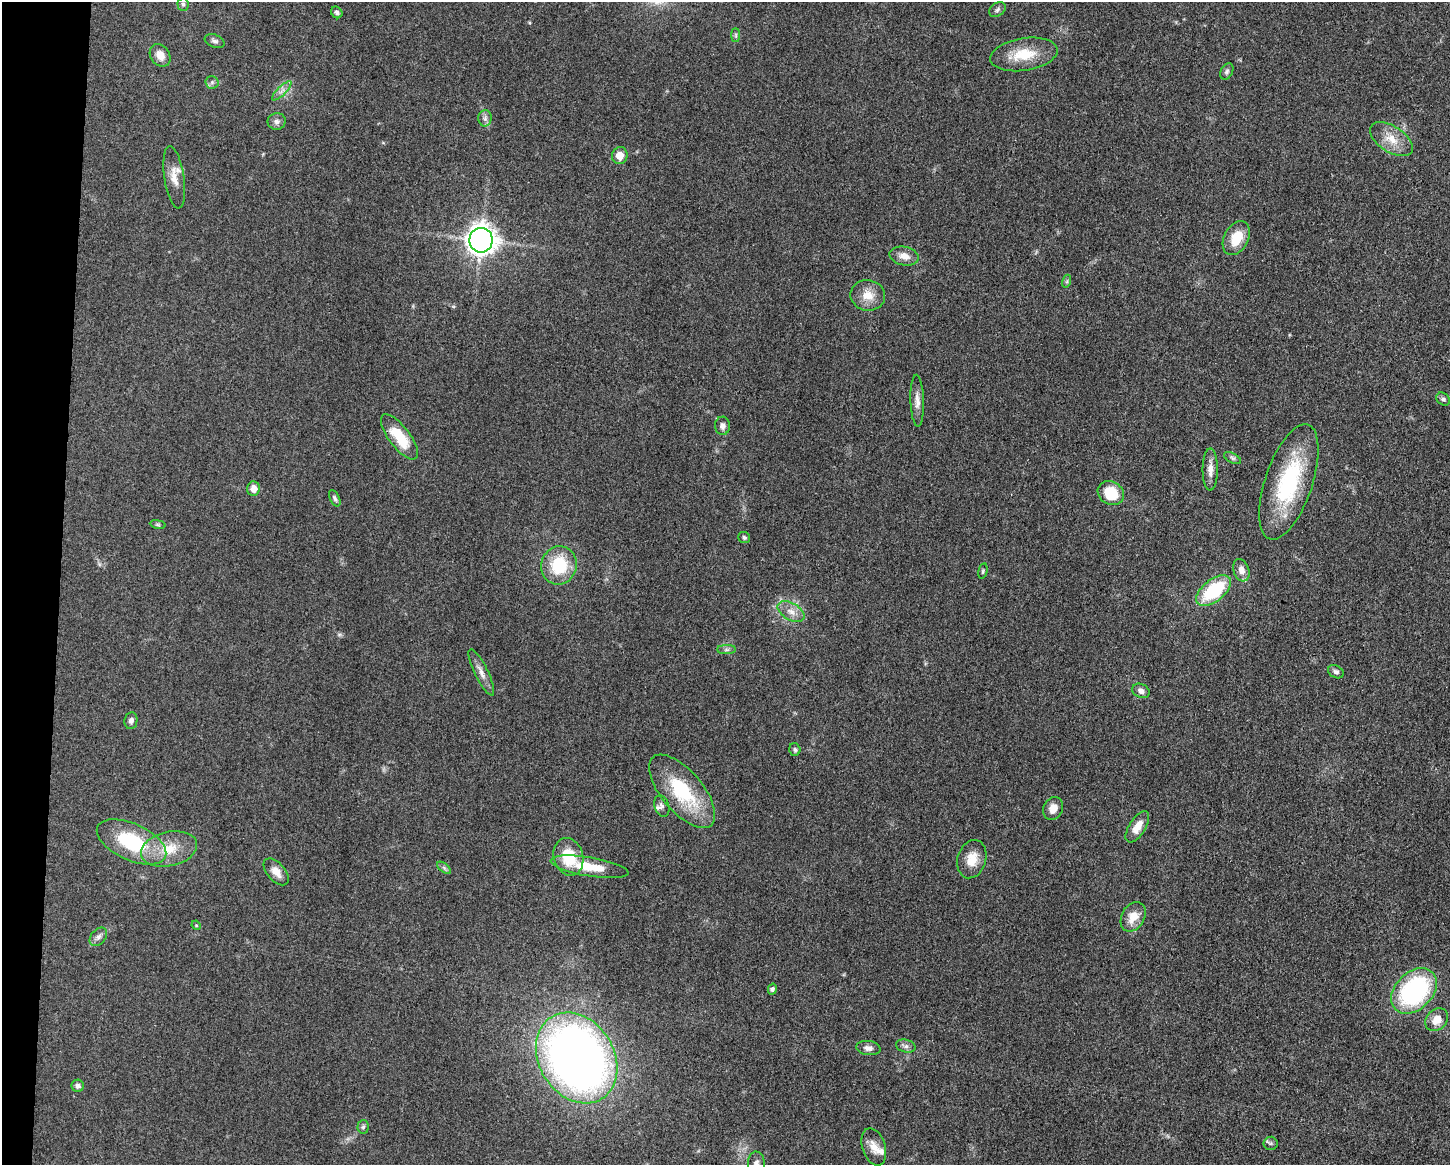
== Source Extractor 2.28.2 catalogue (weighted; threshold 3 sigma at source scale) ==
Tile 7 of 3 x 4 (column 1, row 3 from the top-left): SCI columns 229-1676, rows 1167-2329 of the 4680 x 4657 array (HDU 1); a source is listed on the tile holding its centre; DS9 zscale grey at full resolution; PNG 1452 x 1167 px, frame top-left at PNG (2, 2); each listed source drawn as its Kron ellipse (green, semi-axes under 4 px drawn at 4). Shown black and unused: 4% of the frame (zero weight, under 3 of 5 exposures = <1% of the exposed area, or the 3 px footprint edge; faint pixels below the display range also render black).
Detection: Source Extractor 2.28.2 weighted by HDU 2 'WHT'; one run over the whole footprint, this tile lists its part. Background 0.0608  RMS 0.0057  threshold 0.0255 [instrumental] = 3 sigma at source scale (4.5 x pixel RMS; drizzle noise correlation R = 1.50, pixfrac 1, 0.05/0.05 arcsec/px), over >= 5 px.
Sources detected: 71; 3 inside a brighter listed object's ellipse — not listed separately; the other 68 listed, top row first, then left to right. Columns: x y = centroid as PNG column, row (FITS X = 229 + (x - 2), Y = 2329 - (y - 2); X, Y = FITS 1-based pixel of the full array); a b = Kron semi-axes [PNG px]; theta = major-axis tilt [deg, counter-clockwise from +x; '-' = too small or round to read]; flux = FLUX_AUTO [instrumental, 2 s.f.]
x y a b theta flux
183 4 6 5 - 1.2
997 10 9 6 36 1.6
337 12 6 5 - 1.5
736 35 7 4 90 1
215 41 10 6 -21 1.7
1024 54 34 16 9 17
160 55 12 9 -55 5.8
1227 71 9 6 61 1.5
212 82 6 6 - 1.4
282 91 13 3 45 1.9
485 118 8 6 89 2
277 121 9 8 - 2.2
1391 139 24 13 -33 10
620 156 8 8 - 5.7
174 177 31 10 -81 7.4
1236 238 18 12 62 13
481 240 12 11 - 470
904 256 15 9 -13 5.3
1067 281 6 4 72 0.94
868 295 17 15 -9 8.7
1443 399 7 6 - 1.6
917 401 26 6 -88 4.5
723 426 9 7 -89 2.6
399 437 27 10 -52 18
1232 458 9 5 -27 1.3
1210 470 21 7 90 4.8
1289 482 60 23 71 56
254 489 7 6 - 5.7
1111 493 14 11 -31 17
335 498 9 4 -63 1.2
158 524 8 4 -9 0.89
744 537 6 5 - 1.1
559 565 19 17 73 26
1241 570 11 8 -71 3.8
983 571 8 4 77 0.89
1214 591 20 11 38 37
791 612 15 8 -30 5.1
726 650 9 4 0 1.5
481 672 25 6 -64 4.3
1336 672 8 6 -28 1.8
1141 691 9 7 -27 2.5
131 721 8 6 81 1.9
795 749 6 5 - 1.1
682 791 45 20 -49 40
662 806 11 7 -73 2
1053 809 12 9 67 5.5
1137 827 18 8 58 7.1
132 842 37 18 -24 41
169 849 28 17 12 17
568 857 19 14 -75 18
972 859 19 14 72 9.1
590 867 39 9 -9 17
444 868 8 4 -37 1.2
276 872 16 9 -49 5.1
1133 917 16 11 60 8.1
196 925 5 4 - 0.52
98 937 10 7 50 2.3
772 989 5 4 - 1.2
1414 991 26 18 45 81
1437 1020 12 10 45 7.2
906 1046 10 6 -14 1.9
868 1048 12 7 -6 3
577 1058 48 37 -58 480
78 1086 6 6 - 1.6
363 1127 7 5 86 1.2
1271 1143 7 7 - 1.3
874 1147 19 11 -73 6.4
756 1163 12 8 -86 2.7
Isophote crosses this tile's border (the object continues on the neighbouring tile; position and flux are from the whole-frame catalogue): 1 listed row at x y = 756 1163